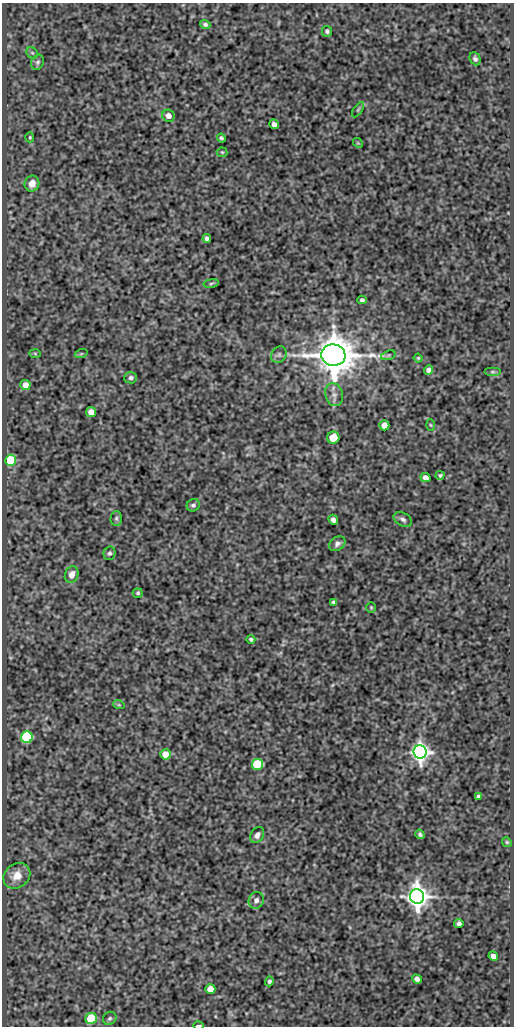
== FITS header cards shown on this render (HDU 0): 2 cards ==
NAXIS1  =                  512
NAXIS2  =                 1024

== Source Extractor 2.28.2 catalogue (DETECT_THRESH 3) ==
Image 512 x 1024 px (HDU 0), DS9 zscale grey, 1 PNG px = 1 image px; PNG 516 x 1028 px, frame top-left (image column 1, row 1024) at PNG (2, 3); each listed source drawn as its Kron ellipse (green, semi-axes under 4 px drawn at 4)
Background 485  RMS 0.99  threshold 2.97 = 3 sigma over >= 5 px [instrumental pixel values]
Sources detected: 65; all 65 listed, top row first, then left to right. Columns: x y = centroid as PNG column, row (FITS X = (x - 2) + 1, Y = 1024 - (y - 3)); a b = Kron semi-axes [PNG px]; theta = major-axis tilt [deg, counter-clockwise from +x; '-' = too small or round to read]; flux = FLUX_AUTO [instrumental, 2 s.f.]
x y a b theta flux
205 24 5 4 - 140
327 31 5 5 - 130
32 53 6 5 - 110
475 59 7 5 -65 180
38 62 8 6 65 170
358 110 8 3 56 88
168 116 6 6 - 390
274 124 5 4 - 310
30 137 5 4 - 83
221 138 4 3 - 120
358 143 5 4 - 76
222 152 5 5 - 87
32 183 8 7 - 620
207 238 4 4 - 180
211 283 8 4 9 100
362 300 4 4 - 170
35 353 6 4 -2 74
81 354 6 4 19 80
279 355 9 7 56 210
333 355 12 10 -6 220000
388 355 7 4 19 110
418 358 4 4 - 80
429 370 4 4 - 290
493 372 8 4 0 110
131 378 6 5 - 180
25 385 5 5 - 720
334 395 12 8 -72 410
91 412 5 5 - 730
384 425 5 5 - 1000
430 425 6 4 -87 73
333 438 6 6 - 1300
11 460 5 5 - 6400
440 475 4 3 - 100
425 477 5 4 - 390
193 505 7 6 - 200
116 518 7 5 89 140
403 519 10 6 -28 220
333 520 5 4 - 260
337 544 9 6 36 240
109 553 7 6 - 170
72 575 8 6 69 540
138 593 5 5 - 110
333 602 4 3 - 100
371 607 5 4 - 82
251 639 4 3 - 130
119 705 6 3 -18 74
27 737 6 6 - 10000
420 752 7 6 - 50000
165 754 5 5 - 890
257 764 5 5 - 5600
478 796 4 4 - 160
420 834 5 4 - 130
257 835 8 6 60 310
507 842 5 4 - 84
17 876 14 11 40 920
417 897 7 7 - 79000
256 900 8 7 - 310
459 923 4 4 - 210
493 956 5 4 - 350
417 979 5 4 - 300
269 981 5 4 - 140
210 989 5 5 - 790
91 1018 6 5 - 4500
110 1018 7 6 - 140
198 1026 5 2 - 180
At the frame edge (FLAGS 8, measured only in part): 1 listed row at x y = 198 1026

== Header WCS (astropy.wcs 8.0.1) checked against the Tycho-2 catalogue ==
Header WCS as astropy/WCSLIB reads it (CRVAL/CRPIX/CD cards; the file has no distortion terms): RA---SIN/DEC--SIN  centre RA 01:00:55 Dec -01:04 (15.23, -1.07 deg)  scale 1 arcsec/px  FOV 8.5' x 17.1'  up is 0 deg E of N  parity normal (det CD < 0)
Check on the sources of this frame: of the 60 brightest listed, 6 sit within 1.5 arcsec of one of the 6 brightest Tycho-2 stars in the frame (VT <= 12.46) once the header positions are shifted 0.23 arcsec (0.03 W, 0.23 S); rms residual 0.39 arcsec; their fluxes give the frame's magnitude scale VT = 22.12 - 2.5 log10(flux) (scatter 0.29 mag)
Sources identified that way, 6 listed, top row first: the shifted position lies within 1.5 arcsec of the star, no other Tycho-2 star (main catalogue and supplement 1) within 3.0 arcsec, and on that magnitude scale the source's flux lands within +1.5 / -3 mag of the star's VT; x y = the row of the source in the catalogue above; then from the Tycho-2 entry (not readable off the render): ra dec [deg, ICRS J2000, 3 dp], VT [Tycho-2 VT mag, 2 dp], TYC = Tycho-2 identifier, HIP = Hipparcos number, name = IAU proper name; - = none
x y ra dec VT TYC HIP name
333 355 15.207 -1.022 8.91 4681-1072-1 4735 -
11 460 15.297 -1.051 12.46 4681-728-1 - -
27 737 15.292 -1.128 11.39 4681-1820-1 - -
420 752 15.183 -1.132 10.72 4681-1928-1 - -
417 897 15.184 -1.172 10.11 4681-1226-1 - -
91 1018 15.274 -1.206 12.12 4681-1073-1 - -